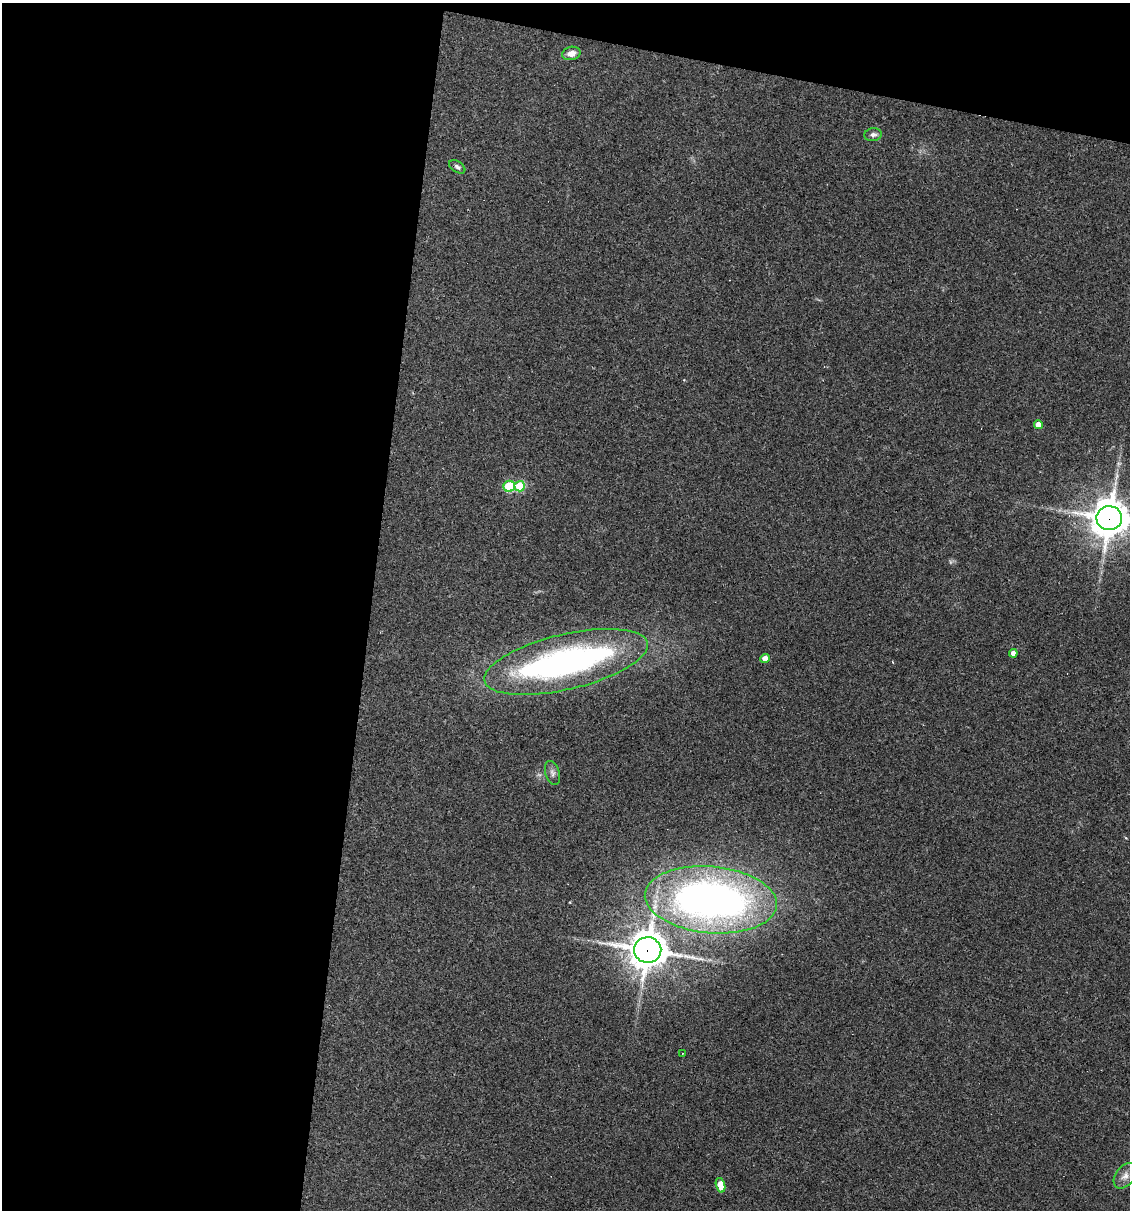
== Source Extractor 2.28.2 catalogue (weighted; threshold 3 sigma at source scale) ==
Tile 1 of 4 x 4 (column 1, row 1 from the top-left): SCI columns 231-1358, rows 3624-4831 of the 4853 x 4831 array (HDU 1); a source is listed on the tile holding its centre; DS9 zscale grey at full resolution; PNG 1132 x 1212 px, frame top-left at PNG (2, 3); each listed source drawn as its Kron ellipse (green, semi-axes under 4 px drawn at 4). Shown black and unused: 37% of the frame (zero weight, under 3 of 4 exposures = <1% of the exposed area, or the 3 px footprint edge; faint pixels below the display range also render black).
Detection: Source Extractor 2.28.2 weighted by HDU 2 'WHT'; one run over the whole footprint, this tile lists its part. Background 0.149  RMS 0.0066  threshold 0.0296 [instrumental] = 3 sigma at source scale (4.5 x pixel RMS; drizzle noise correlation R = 1.50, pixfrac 1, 0.05/0.05 arcsec/px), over >= 5 px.
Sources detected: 17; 1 inside a brighter object's white glare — neither listed nor drawn; the other 16 listed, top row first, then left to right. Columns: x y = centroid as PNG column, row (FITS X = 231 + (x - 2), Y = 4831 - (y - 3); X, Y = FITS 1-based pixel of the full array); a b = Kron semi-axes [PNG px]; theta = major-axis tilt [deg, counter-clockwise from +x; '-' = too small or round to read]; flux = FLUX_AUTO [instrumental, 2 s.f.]
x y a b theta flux
571 53 9 6 11 5
873 135 8 6 7 2.2
457 167 9 5 -34 1.6
1038 425 4 4 - 5.2
509 486 6 5 - 46
520 486 5 5 - 30
1109 518 13 12 - 1500
1013 653 4 4 - 3.1
765 658 4 4 - 4.7
566 662 83 27 13 210
552 773 12 7 -73 2.6
711 900 66 33 -5 370
648 950 13 13 - 1300
682 1053 3 2 - 0.43
1125 1176 14 9 53 4.7
721 1185 7 4 -76 12
Overlapping masked pixels (flux is a lower limit): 2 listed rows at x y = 1109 518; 648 950
Isophote crosses this tile's border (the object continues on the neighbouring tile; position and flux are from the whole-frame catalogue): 1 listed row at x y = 1109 518